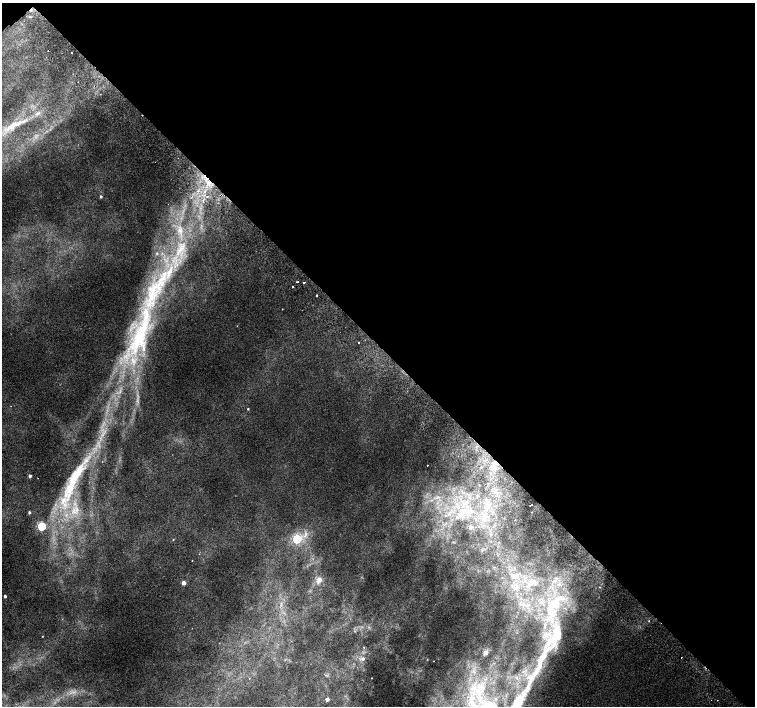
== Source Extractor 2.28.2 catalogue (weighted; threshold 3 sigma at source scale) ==
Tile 3 of 4 x 4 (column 3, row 1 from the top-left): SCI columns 3063-4567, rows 4487-5894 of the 6118 x 6093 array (HDU 1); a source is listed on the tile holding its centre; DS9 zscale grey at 2 x 2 block average (1 PNG px = mean of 2 x 2 image px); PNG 757 x 708 px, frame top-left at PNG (2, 3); no overlay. Shown black and unused: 49% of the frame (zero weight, under 2 of 3 exposures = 3% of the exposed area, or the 3 px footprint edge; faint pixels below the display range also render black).
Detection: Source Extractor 2.28.2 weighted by HDU 2 'WHT'; one run over the whole footprint, this tile lists its part. Background 0.00525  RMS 0.0036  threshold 0.0162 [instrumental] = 3 sigma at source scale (4.5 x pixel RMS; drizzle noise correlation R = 1.50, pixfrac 1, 0.0396/0.0396 arcsec/px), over >= 5 px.
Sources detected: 65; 6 inside a brighter listed object's ellipse — not listed separately; the other 59 listed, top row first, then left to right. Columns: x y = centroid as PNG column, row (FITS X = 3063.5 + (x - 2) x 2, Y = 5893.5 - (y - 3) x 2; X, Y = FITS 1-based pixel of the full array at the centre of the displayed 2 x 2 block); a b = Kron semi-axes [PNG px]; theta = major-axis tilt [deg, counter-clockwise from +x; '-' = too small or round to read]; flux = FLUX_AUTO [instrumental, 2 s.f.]
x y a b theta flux
31 10 4 2 - 2.3
30 17 3 3 - 1.1
71 53 2 2 - 5
100 94 2 2 - 0.38
37 114 7 2 12 1.7
13 125 19 7 22 12
155 162 2 2 - 0.37
209 183 10 8 -87 12
205 192 4 2 - 1.3
101 196 3 2 - 1.6
207 196 3 2 - 1.2
180 231 11 7 -77 8.3
180 250 18 8 38 16
297 281 2 2 - 6.7
304 283 2 2 - 1.4
293 286 2 2 - 1.4
316 295 2 2 - 2.1
282 309 2 2 - 0.48
141 333 95 22 73 170
359 342 2 2 - 2.5
11 406 2 2 - 0.91
248 409 2 2 - 0.84
427 465 2 2 - 1
30 476 3 2 - 3.6
72 483 63 13 70 64
487 503 6 3 -46 2.4
530 505 3 2 - 0.98
487 507 5 3 - 2.3
77 509 12 7 -78 8.8
465 510 5 4 - 2.9
29 512 3 2 - 1.9
446 516 3 2 - 0.43
485 519 4 2 - 1.2
42 526 3 3 - 73
471 526 4 2 - 0.8
305 534 12 4 66 5.2
297 539 4 3 - 67
173 540 3 3 - 0.59
192 560 2 2 - 0.32
516 576 11 4 -18 4.4
319 580 3 3 - 11
532 582 11 4 -33 4.4
183 583 3 2 - 9.4
5 596 2 2 - 2.3
553 603 27 13 49 34
281 605 3 3 - 1
649 621 3 2 - 0.55
42 636 2 2 - 0.39
364 647 2 2 - 0.83
485 652 3 2 - 16
363 659 4 4 - 2.3
541 659 78 10 66 66
434 661 2 2 - 0.29
371 678 2 2 - 0.41
481 690 9 7 -53 8.2
327 699 2 2 - 7.2
717 700 2 2 - 2.1
473 705 15 6 -61 10
490 706 14 9 -77 13
Overlapping masked pixels (flux is a lower limit): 2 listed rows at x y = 31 10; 209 183
Isophote crosses this tile's border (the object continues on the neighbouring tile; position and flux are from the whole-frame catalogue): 2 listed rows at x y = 473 705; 490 706
Diffuse or blended objects may show on this block-average render without a row.